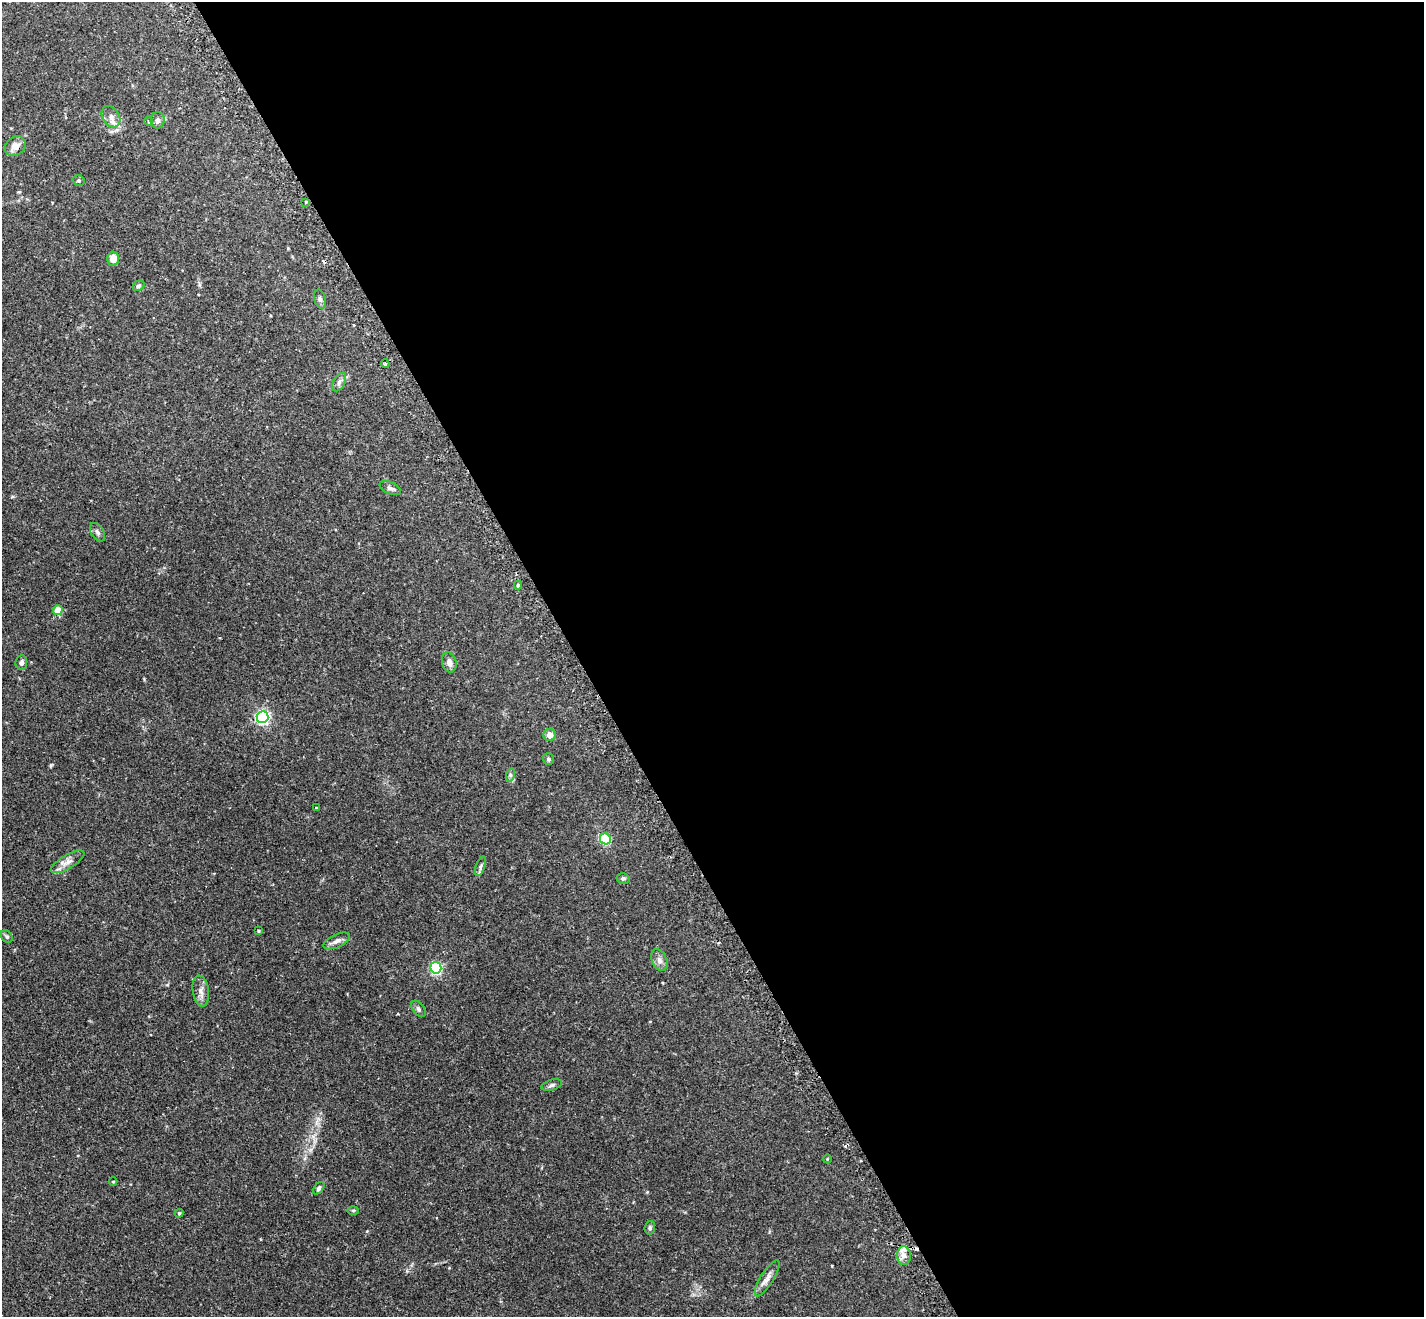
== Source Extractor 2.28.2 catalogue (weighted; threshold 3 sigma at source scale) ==
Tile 8 of 4 x 4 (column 4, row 2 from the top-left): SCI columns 4311-5732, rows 2813-4127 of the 5775 x 5761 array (HDU 1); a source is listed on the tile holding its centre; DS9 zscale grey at full resolution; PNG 1426 x 1319 px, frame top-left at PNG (2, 2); each listed source drawn as its Kron ellipse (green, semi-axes under 4 px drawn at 4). Shown black and unused: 60% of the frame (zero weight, under 2 of 3 exposures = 4% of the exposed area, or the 3 px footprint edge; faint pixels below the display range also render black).
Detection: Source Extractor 2.28.2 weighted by HDU 2 'WHT'; one run over the whole footprint, this tile lists its part. Background 0.211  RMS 0.0069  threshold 0.0309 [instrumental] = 3 sigma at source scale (4.5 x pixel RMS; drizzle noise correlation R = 1.50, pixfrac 1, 0.05/0.05 arcsec/px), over >= 5 px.
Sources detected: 45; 3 cosmic-ray / hot-pixel residue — neither listed nor drawn; the other 42 listed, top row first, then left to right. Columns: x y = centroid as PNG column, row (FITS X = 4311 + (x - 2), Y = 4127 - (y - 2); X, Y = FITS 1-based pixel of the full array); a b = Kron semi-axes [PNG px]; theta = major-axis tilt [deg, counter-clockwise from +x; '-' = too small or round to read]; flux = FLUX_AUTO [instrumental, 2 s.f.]
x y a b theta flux
111 117 11 8 -58 3.8
158 120 8 7 - 2.3
149 121 5 3 - 0.55
15 146 11 9 39 5
79 180 6 5 - 0.98
306 202 3 3 - 1.3
113 259 7 6 - 6.2
138 286 6 5 - 1
320 299 10 5 -74 1.7
385 363 4 3 - 1.3
339 382 10 6 61 2.2
390 488 11 5 -25 2
97 532 10 6 -57 2
518 585 4 4 - 0.69
58 610 5 5 - 13
449 662 10 7 -74 3.7
21 663 7 6 - 1.9
262 717 6 6 - 140
550 735 6 6 - 4.3
548 759 6 5 - 1.3
510 775 7 4 73 1.1
316 808 3 3 - 0.54
605 839 6 5 - 50
68 862 19 7 31 4.4
480 866 10 4 70 1.4
623 878 6 5 - 1.4
259 931 3 3 - 0.66
7 936 7 5 -50 1.3
337 941 14 6 25 3.3
659 960 11 7 -65 3
436 968 5 5 - 88
201 991 15 8 -82 4.1
418 1009 9 5 -53 1.7
552 1085 10 5 17 1.8
827 1159 4 3 - 0.41
113 1182 4 3 - 0.52
319 1188 7 4 51 1.4
353 1210 6 4 0 0.72
179 1213 4 3 - 0.93
650 1228 6 5 - 1.2
904 1256 9 7 -89 3.7
767 1278 21 6 58 4